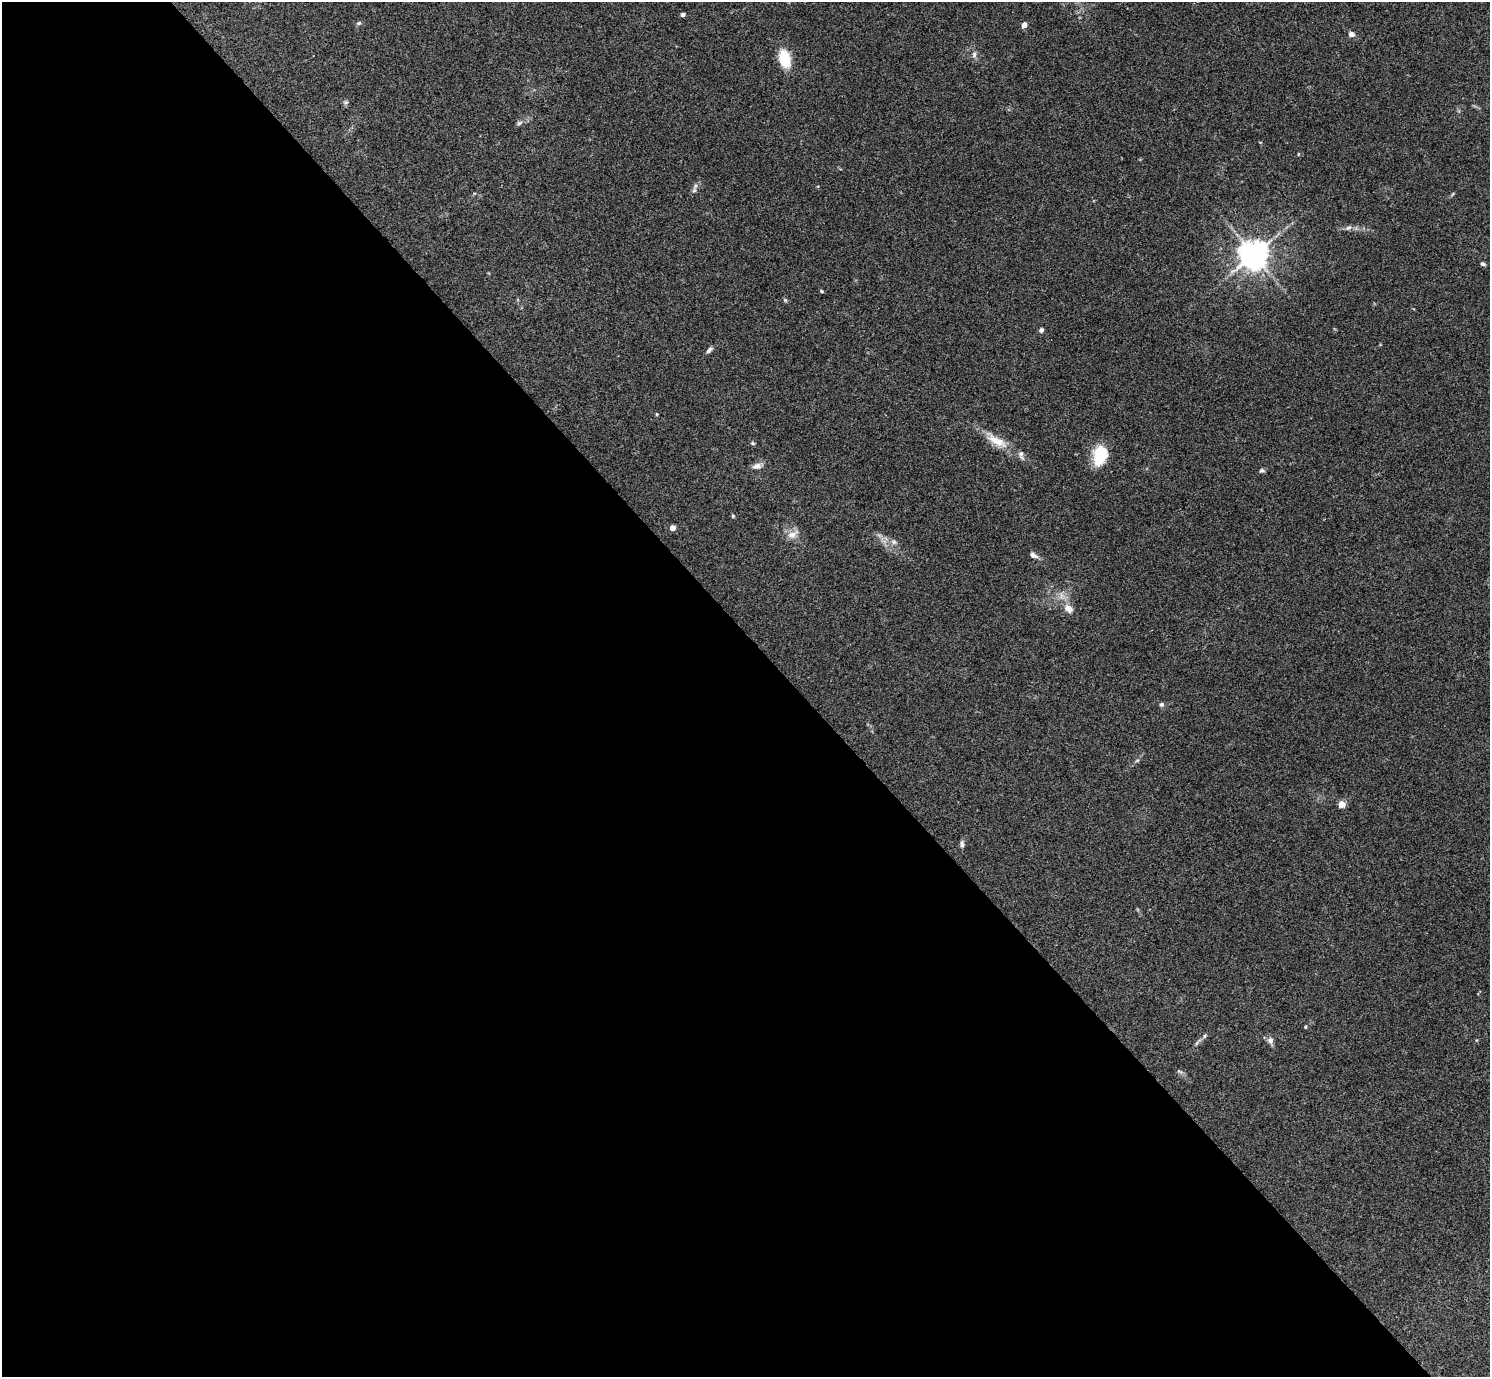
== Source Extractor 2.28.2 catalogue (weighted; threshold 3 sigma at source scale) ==
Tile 9 of 4 x 4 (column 1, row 3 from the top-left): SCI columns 7-1494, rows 1676-3050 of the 5963 x 5961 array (HDU 1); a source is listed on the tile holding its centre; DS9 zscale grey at full resolution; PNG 1492 x 1379 px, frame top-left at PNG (2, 2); no overlay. Shown black and unused: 54% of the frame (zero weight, under 3 of 4 exposures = <1% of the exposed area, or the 3 px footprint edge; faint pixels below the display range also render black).
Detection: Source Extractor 2.28.2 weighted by HDU 2 'WHT'; one run over the whole footprint, this tile lists its part. Background 0.154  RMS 0.0074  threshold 0.0331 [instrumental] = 3 sigma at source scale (4.5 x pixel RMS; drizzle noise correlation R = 1.50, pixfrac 1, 0.05/0.05 arcsec/px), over >= 5 px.
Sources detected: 36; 1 inside a brighter listed object's ellipse — not listed separately; the other 35 listed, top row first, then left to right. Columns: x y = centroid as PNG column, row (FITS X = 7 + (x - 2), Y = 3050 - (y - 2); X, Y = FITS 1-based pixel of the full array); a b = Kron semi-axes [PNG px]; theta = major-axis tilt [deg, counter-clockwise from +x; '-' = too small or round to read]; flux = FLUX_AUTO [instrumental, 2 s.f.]
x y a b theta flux
683 15 4 3 - 2.3
359 23 7 5 22 1.2
1024 25 4 4 - 6.3
1351 34 6 6 - 3.5
974 54 9 6 89 2.3
785 59 17 10 -75 24
346 102 7 4 0 1.2
519 123 8 5 30 1.6
694 190 7 6 - 1.8
1348 228 9 5 7 2.2
1254 255 9 9 - 910
1483 264 5 4 - 1.7
821 291 5 3 - 0.93
785 300 6 4 -45 0.99
1041 330 5 5 - 2
709 350 10 5 40 2.1
657 414 5 3 - 0.68
997 441 33 10 -28 13
753 443 6 4 -23 1
1100 455 21 14 76 23
757 466 11 7 12 3.9
1262 470 7 5 16 1.6
733 516 5 5 - 0.88
672 528 4 4 - 6.5
793 534 18 10 28 5.7
894 542 8 6 -16 2.5
1034 555 10 6 -28 2.9
1068 609 14 10 -34 5.5
1162 704 6 5 - 1.5
1342 804 4 4 - 15
962 844 9 5 -89 2
1305 1027 5 3 - 0.65
1204 1036 6 4 88 1
1270 1040 8 7 - 3.1
1179 1071 8 3 -19 1.3